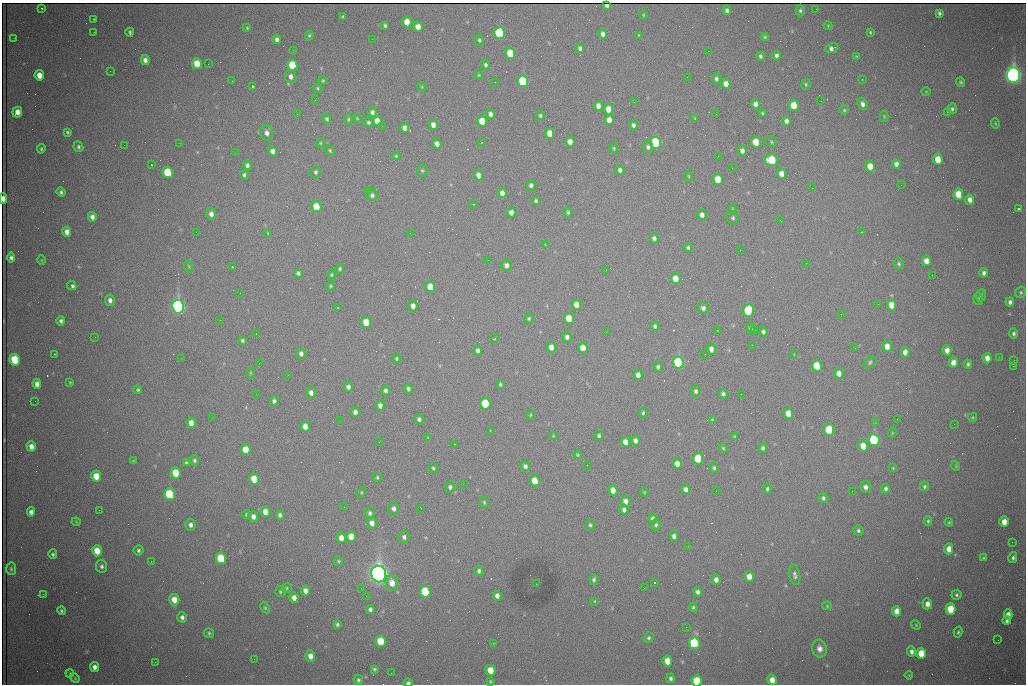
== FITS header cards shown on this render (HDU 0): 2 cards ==
NAXIS1  =                 1024 /fastest changing axis
NAXIS2  =                  682 /next to fastest changing axis

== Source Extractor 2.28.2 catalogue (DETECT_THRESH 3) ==
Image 1024 x 682 px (HDU 0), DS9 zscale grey, 1 PNG px = 1 image px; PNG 1028 x 686 px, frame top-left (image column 1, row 682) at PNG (2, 3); each listed source drawn as its Kron ellipse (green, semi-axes under 4 px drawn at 4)
Background 1960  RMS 26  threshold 79.1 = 3 sigma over >= 5 px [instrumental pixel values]
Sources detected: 424; all 424 listed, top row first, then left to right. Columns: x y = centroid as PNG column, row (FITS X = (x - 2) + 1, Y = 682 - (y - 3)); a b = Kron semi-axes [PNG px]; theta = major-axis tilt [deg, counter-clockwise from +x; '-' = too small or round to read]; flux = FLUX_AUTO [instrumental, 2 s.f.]
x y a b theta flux
607 5 4 4 - 5.0e+03
42 8 3 2 - 2.3e+03
816 9 2 2 - 7.6e+02
727 10 5 4 - 4.9e+03
800 10 6 4 89 3.6e+03
939 13 4 3 - 4.2e+03
643 15 4 3 - 1.5e+03
343 17 3 3 - 2.8e+03
94 19 3 2 - 4.6e+03
407 22 5 4 - 2.8e+04
385 26 4 3 - 3.3e+03
828 26 4 4 - 1.4e+03
418 27 5 4 - 1.6e+04
247 28 4 3 - 1.9e+03
94 32 3 2 - 1.4e+03
130 32 4 3 - 3.3e+03
870 32 4 3 - 2.2e+03
500 33 6 5 - 2.0e+05
603 34 5 4 - 7.1e+03
639 35 4 4 - 1.9e+03
309 36 5 3 - 2.8e+03
765 37 4 4 - 2.0e+03
14 38 2 2 - 1.3e+03
277 39 4 4 - 6.2e+03
372 39 2 2 - 1.0e+03
479 40 5 5 - 3.5e+03
580 48 5 4 - 4.8e+03
832 48 7 4 23 7.8e+03
293 50 2 2 - 9.3e+02
708 51 2 2 - 7.6e+02
510 53 6 5 - 6.5e+04
776 55 4 4 - 5.2e+03
760 56 4 3 - 3.7e+03
857 56 3 2 - 3.4e+03
145 60 5 4 - 8.8e+03
197 64 5 5 - 3.7e+04
208 64 2 2 - 2.7e+03
292 65 6 5 - 8.4e+04
486 65 5 4 - 3.6e+03
110 71 2 2 - 8.6e+02
39 75 5 4 - 2.0e+04
479 75 4 4 - 1.9e+03
1013 75 7 6 - 1.4e+06
291 76 6 5 - 7.6e+03
687 77 2 2 - 1.0e+03
716 79 6 4 -85 4.6e+03
862 79 3 2 - 4.1e+03
232 81 2 2 - 8.7e+02
323 81 4 3 - 2.2e+03
523 81 6 5 - 2.5e+05
495 82 2 2 - 9.1e+02
961 82 5 4 - 2.7e+03
726 84 5 4 - 1.4e+04
806 84 5 4 - 2.7e+03
252 86 3 3 - 9.1e+04
422 87 5 3 - 1.6e+03
318 88 5 4 - 2.4e+03
926 91 5 3 - 1.4e+03
315 100 3 2 - 1.3e+03
821 101 2 2 - 1.0e+03
634 102 2 2 - 9.8e+02
755 104 5 4 - 8.4e+03
862 104 6 5 - 7.4e+03
598 106 5 4 - 1.0e+04
794 106 5 5 - 4.0e+04
609 109 5 4 - 2.3e+04
952 109 5 4 - 3.7e+03
844 110 5 4 - 2.5e+03
17 112 5 4 - 1.5e+04
372 112 5 4 - 5.2e+03
947 112 2 2 - 3.3e+03
763 113 3 3 - 2.9e+03
297 114 2 2 - 2.6e+03
490 114 5 4 - 7.4e+03
716 114 2 2 - 8.3e+02
540 115 4 4 - 3.2e+03
884 116 5 4 - 2.1e+03
357 118 4 4 - 1.7e+03
327 119 5 4 - 3.6e+03
348 119 5 4 - 2.4e+03
695 119 4 3 - 1.5e+03
609 120 5 4 - 1.5e+04
377 121 5 4 - 1.9e+04
482 121 5 5 - 3.8e+04
786 121 5 4 - 7.5e+03
368 122 5 4 - 3.4e+03
995 123 5 4 - 2.1e+03
433 125 5 4 - 1.1e+04
633 125 5 4 - 5.8e+03
382 126 3 2 - 1.8e+03
404 128 5 4 - 9.4e+03
67 132 4 4 - 3.2e+03
267 133 8 6 -73 9.1e+03
550 133 5 4 - 2.2e+04
482 142 3 2 - 1.0e+03
570 142 5 4 - 1.5e+04
756 142 5 5 - 4.5e+04
771 142 6 4 -49 2.7e+03
179 143 2 2 - 3.9e+03
320 143 4 4 - 2.1e+03
656 143 6 5 - 2.3e+05
437 144 5 4 - 9.1e+03
124 145 2 2 - 1.6e+03
78 147 5 4 - 3.9e+03
648 147 6 5 - 4.7e+03
614 148 5 4 - 2.2e+03
41 149 5 3 - 2.7e+03
330 150 5 4 - 2.3e+03
273 151 5 4 - 9.7e+03
742 151 5 5 - 7.5e+03
235 153 3 2 - 1.3e+03
396 156 4 4 - 2.1e+03
718 156 2 2 - 8.2e+02
938 159 5 4 - 2.8e+04
771 160 7 6 - 8.6e+04
151 164 2 2 - 1.5e+03
896 164 4 4 - 8.8e+03
247 165 4 4 - 5.0e+03
870 166 5 5 - 2.4e+04
732 168 2 2 - 1.1e+03
620 170 5 4 - 5.6e+03
422 171 6 5 - 3.1e+03
168 172 6 5 - 8.6e+04
316 172 6 5 - 3.5e+03
781 174 5 4 - 1.5e+04
244 175 4 4 - 3.7e+03
479 175 5 4 - 1.2e+04
689 176 5 3 - 1.7e+03
718 179 5 5 - 4.1e+04
531 185 5 4 - 6.5e+03
901 185 3 2 - 1.7e+03
812 188 2 2 - 2.9e+03
368 190 2 2 - 8.3e+03
61 192 5 4 - 4.4e+03
502 193 5 4 - 1.1e+04
958 194 6 5 - 4.1e+04
372 195 6 5 - 5.1e+03
3 199 5 3 - 1.3e+04
970 200 5 4 - 9.9e+03
536 201 4 3 - 3.3e+03
474 204 3 2 - 2.4e+03
316 207 5 5 - 4.7e+04
1019 208 3 3 - 8.7e+03
732 209 5 3 - 1.7e+03
511 212 5 4 - 1.0e+04
568 212 5 4 - 3.3e+03
211 214 6 4 -79 8.8e+03
702 215 5 5 - 8.5e+03
92 217 5 4 - 8.0e+03
733 218 7 6 - 4.2e+03
780 220 3 2 - 2.3e+03
67 232 5 4 - 1.1e+04
196 232 2 2 - 7.1e+02
862 232 2 2 - 1.1e+03
268 233 4 3 - 1.8e+03
410 233 2 2 - 6.8e+02
654 238 5 4 - 5.8e+03
545 244 3 2 - 2.1e+03
688 248 4 4 - 3.5e+03
740 250 2 2 - 1.0e+03
11 258 5 4 - 5.7e+03
41 260 5 3 - 1.7e+03
488 260 3 2 - 2.1e+03
926 261 5 4 - 1.4e+04
806 263 3 2 - 1.3e+03
899 264 6 5 - 3.1e+03
506 265 6 5 - 7.6e+03
189 266 6 4 -87 2.3e+03
232 267 3 2 - 4.9e+03
340 269 4 4 - 3.0e+03
606 270 2 2 - 1.3e+03
298 273 4 4 - 4.1e+03
984 273 5 3 - 5.4e+03
331 275 4 3 - 2.4e+03
932 275 2 2 - 1.1e+03
676 279 5 5 - 3.1e+04
72 286 5 3 - 1.2e+04
331 286 5 4 - 2.5e+03
430 287 5 5 - 2.9e+04
1021 292 6 5 - 2.9e+03
240 293 2 2 - 9.1e+02
981 295 6 5 - 3.1e+03
978 299 6 5 - 2.6e+03
110 300 6 5 - 7.9e+03
1010 302 4 4 - 5.4e+03
878 304 2 2 - 1.2e+03
576 305 5 4 - 1.4e+04
892 305 5 4 - 2.4e+04
413 306 5 5 - 1.0e+04
178 307 7 6 - 9.5e+05
338 308 2 2 - 9.9e+02
703 308 5 5 - 6.3e+03
748 310 6 5 - 1.6e+05
841 314 3 2 - 2.7e+03
529 318 5 5 - 2.7e+03
569 318 5 5 - 3.9e+04
220 320 2 2 - 9.5e+02
61 321 4 4 - 4.7e+03
366 322 5 5 - 3.5e+04
655 326 5 4 - 4.0e+03
751 328 5 4 - 4.0e+03
717 330 2 2 - 9.5e+02
755 330 3 2 - 1.6e+03
606 332 2 2 - 8.0e+02
763 332 4 4 - 4.5e+03
1014 333 5 4 - 3.8e+03
256 334 2 2 - 8.2e+02
95 337 2 2 - 1.0e+03
567 337 5 4 - 6.4e+03
494 339 3 3 - 3.2e+03
243 341 4 3 - 3.6e+03
752 345 2 2 - 4.2e+03
887 346 5 5 - 1.6e+04
551 347 5 4 - 1.4e+04
583 348 5 4 - 2.4e+04
855 348 2 2 - 7.6e+02
711 349 6 5 - 1.0e+04
478 350 5 4 - 6.1e+03
947 350 5 4 - 1.2e+04
905 352 5 4 - 1.1e+04
55 354 2 2 - 1.4e+03
301 354 5 4 - 6.7e+03
705 354 2 2 - 8.6e+02
794 354 3 2 - 1.6e+03
999 357 2 2 - 8.8e+02
181 358 2 2 - 9.8e+02
396 358 4 4 - 2.4e+03
987 358 5 4 - 1.2e+04
15 360 6 5 - 8.6e+04
1014 360 2 2 - 2.4e+03
870 362 7 5 35 3.8e+03
953 362 5 4 - 1.2e+04
259 363 2 2 - 1.7e+03
678 363 6 5 - 4.5e+05
968 364 4 4 - 3.7e+03
817 366 6 5 - 7.4e+04
1013 366 2 2 - 2.2e+04
658 367 4 4 - 4.1e+03
250 373 6 4 -89 1.9e+03
839 373 5 5 - 1.1e+04
288 375 3 2 - 1.6e+03
638 375 5 4 - 9.5e+03
70 382 4 3 - 1.9e+03
37 384 5 4 - 9.5e+03
500 384 4 3 - 2.7e+03
348 387 5 4 - 6.6e+03
408 389 5 4 - 4.9e+03
138 390 4 3 - 2.9e+03
386 391 4 4 - 6.7e+03
696 391 5 4 - 4.5e+03
311 393 5 5 - 8.1e+03
256 394 3 2 - 1.8e+03
723 394 4 4 - 4.4e+03
741 394 2 2 - 1.0e+03
35 401 2 2 - 1.4e+03
274 401 4 4 - 5.4e+03
485 404 6 5 - 1.0e+05
380 406 5 4 - 8.4e+03
355 412 5 4 - 9.2e+03
643 413 4 3 - 2.9e+03
788 413 5 5 - 2.6e+04
530 415 4 3 - 1.6e+03
212 417 2 2 - 8.2e+02
973 417 4 3 - 2.0e+03
419 419 5 4 - 5.9e+03
897 419 2 2 - 1.0e+03
712 420 4 4 - 2.1e+03
339 421 2 2 - 1.2e+03
191 423 5 4 - 1.5e+04
875 423 3 3 - 2.2e+03
954 424 2 2 - 9.5e+03
305 426 5 4 - 1.4e+04
490 430 2 2 - 1.2e+03
829 430 6 5 - 9.3e+04
892 433 5 3 - 1.5e+03
553 436 4 4 - 1.6e+03
599 436 4 4 - 4.1e+03
734 436 4 4 - 1.8e+03
428 438 4 4 - 1.6e+03
874 440 6 5 - 3.5e+05
635 441 5 4 - 7.3e+03
379 442 2 2 - 1.0e+03
626 442 5 4 - 1.6e+04
455 444 2 2 - 1.2e+03
31 446 5 4 - 1.2e+04
863 446 5 5 - 2.7e+04
723 448 5 4 - 2.5e+03
763 448 5 4 - 4.2e+03
246 450 5 5 - 3.4e+04
578 455 4 4 - 2.4e+03
698 459 6 5 - 1.1e+05
194 460 5 4 - 3.7e+03
133 461 4 3 - 2.0e+03
186 463 4 3 - 3.3e+03
677 463 5 4 - 1.4e+04
587 465 2 2 - 5.3e+03
525 466 5 4 - 5.6e+03
956 466 5 3 - 1.5e+03
433 468 5 4 - 2.9e+03
714 468 5 4 - 3.4e+03
893 468 4 3 - 1.4e+03
175 473 5 5 - 5.3e+04
96 476 5 5 - 3.3e+04
377 477 4 3 - 2.5e+03
254 479 5 5 - 4.5e+04
535 481 5 5 - 3.3e+04
463 484 2 2 - 1.2e+03
925 486 5 4 - 3.1e+03
450 487 5 5 - 4.4e+03
866 487 6 5 - 7.6e+03
686 489 5 4 - 8.5e+03
767 489 5 4 - 3.5e+03
886 489 5 4 - 4.6e+03
613 490 5 4 - 1.6e+04
716 491 2 2 - 2.3e+03
852 491 3 2 - 1.4e+03
361 492 5 4 - 2.3e+03
644 492 5 3 - 1.7e+03
170 494 6 5 - 2.3e+05
823 498 5 5 - 4.1e+03
625 501 5 5 - 9.4e+03
484 502 6 4 -75 2.6e+03
344 507 2 2 - 3.9e+03
421 508 2 2 - 7.9e+02
393 509 6 5 - 6.2e+03
99 510 2 2 - 9.1e+02
624 510 5 4 - 5.9e+03
31 512 4 4 - 6.9e+03
265 512 5 5 - 1.9e+04
370 513 6 5 - 5.0e+03
246 515 4 4 - 2.7e+03
280 515 4 4 - 5.3e+03
253 516 5 4 - 8.9e+03
652 519 5 4 - 6.7e+03
928 521 4 4 - 2.6e+03
76 522 4 4 - 1.7e+03
949 522 4 4 - 1.8e+03
1004 522 5 4 - 2.1e+04
372 523 5 5 - 1.1e+04
191 525 6 5 - 7.1e+03
590 525 5 4 - 3.2e+03
656 525 5 5 - 3.7e+03
858 530 6 5 - 4.2e+03
674 536 5 4 - 6.7e+03
351 537 5 4 - 2.4e+04
404 537 6 5 - 5.0e+03
341 538 5 4 - 1.5e+04
1012 542 2 2 - 1.0e+03
688 546 2 2 - 7.9e+02
949 549 5 4 - 1.9e+04
138 550 5 5 - 4.0e+03
97 551 5 5 - 3.2e+04
53 554 5 4 - 3.6e+03
221 558 6 5 - 9.6e+04
984 558 3 3 - 2.7e+03
1013 558 5 4 - 4.4e+03
151 561 2 2 - 9.2e+02
338 561 5 4 - 2.5e+03
101 566 6 6 - 5.2e+03
11 569 6 5 - 3.7e+03
479 571 5 4 - 4.7e+03
379 574 8 7 - 1.8e+06
795 575 10 5 -79 6.3e+03
749 577 5 4 - 2.2e+04
594 580 5 4 - 4.2e+03
716 580 5 4 - 8.1e+03
392 583 8 6 -79 2.1e+04
654 583 3 3 - 1.0e+05
536 584 2 2 - 1.1e+03
287 588 5 4 - 2.2e+03
361 588 2 2 - 9.0e+02
644 588 2 2 - 1.1e+03
305 591 5 4 - 1.0e+04
280 592 5 5 - 2.8e+03
425 592 6 5 - 1.3e+05
697 592 5 4 - 5.7e+03
43 594 2 2 - 1.0e+04
956 595 5 5 - 3.5e+03
366 596 2 2 - 9.8e+02
497 596 5 4 - 8.4e+03
294 598 5 4 - 1.1e+04
174 600 6 5 - 2.2e+04
594 601 4 3 - 1.9e+03
927 604 5 4 - 1.1e+04
827 606 4 4 - 1.9e+03
693 607 5 3 - 2.7e+03
265 608 6 4 -62 2.4e+03
950 609 5 5 - 6.3e+04
370 610 4 4 - 5.1e+03
61 611 4 4 - 3.4e+03
897 611 5 4 - 1.7e+04
1008 615 5 4 - 1.3e+04
182 617 5 4 - 6.2e+03
1007 621 4 3 - 4.5e+03
337 624 4 3 - 3.4e+03
916 625 5 4 - 1.9e+03
686 627 2 2 - 1.1e+03
958 632 5 3 - 2.9e+03
209 633 5 4 - 2.9e+03
649 638 5 5 - 3.5e+03
998 640 2 2 - 1.3e+03
381 641 6 5 - 6.8e+04
494 643 3 2 - 2.7e+03
694 643 6 5 - 3.3e+05
820 649 9 7 -76 1.2e+04
911 651 5 4 - 6.8e+03
921 653 5 5 - 4.0e+04
310 656 6 5 - 1.3e+04
254 659 2 2 - 5.7e+03
667 661 5 5 - 2.5e+04
155 662 2 2 - 9.7e+02
94 667 5 4 - 9.3e+03
374 669 4 3 - 3.1e+03
490 670 5 5 - 3.3e+04
70 673 4 3 - 1.6e+03
391 673 2 2 - 7.8e+02
909 675 4 3 - 1.4e+03
75 678 5 4 - 2.0e+03
671 678 5 4 - 4.7e+03
358 680 5 4 - 4.0e+03
772 680 5 4 - 1.6e+04
697 681 5 5 - 8.6e+04
490 682 4 3 - 2.3e+03
408 683 4 4 - 5.3e+03
At the frame edge (FLAGS 8, measured only in part): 3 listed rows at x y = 3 199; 697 681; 408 683

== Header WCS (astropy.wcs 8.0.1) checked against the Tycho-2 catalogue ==
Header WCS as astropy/WCSLIB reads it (CRVAL/CRPIX/CD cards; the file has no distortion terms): RA---TAN/DEC--TAN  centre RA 06:56:18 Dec +31:26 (104.07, +31.43 deg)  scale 1.44 arcsec/px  FOV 24.5' x 16.3'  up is -93 deg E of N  parity flipped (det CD > 0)
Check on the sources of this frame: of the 60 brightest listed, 12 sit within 2.2 arcsec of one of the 16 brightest Tycho-2 stars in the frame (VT <= 13.07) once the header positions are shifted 0.83 arcsec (0.51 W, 0.65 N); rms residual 1.13 arcsec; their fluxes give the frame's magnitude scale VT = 24.94 - 2.5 log10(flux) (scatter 0.13 mag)
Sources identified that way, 12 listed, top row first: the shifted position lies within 2.2 arcsec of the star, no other Tycho-2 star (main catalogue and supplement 1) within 4.4 arcsec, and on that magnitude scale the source's flux lands within +1.5 / -3 mag of the star's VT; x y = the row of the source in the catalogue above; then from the Tycho-2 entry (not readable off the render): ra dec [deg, ICRS J2000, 3 dp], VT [Tycho-2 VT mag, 2 dp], TYC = Tycho-2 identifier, HIP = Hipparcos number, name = IAU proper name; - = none
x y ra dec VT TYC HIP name
523 81 103.952 +31.434 11.53 2437-424-1 - -
656 143 103.978 +31.488 11.51 2437-421-1 - -
771 160 103.984 +31.534 11.82 2437-428-1 - -
168 172 104.002 +31.294 13.07 2437-1012-1 - -
178 307 104.065 +31.301 9.89 2437-425-1 - -
748 310 104.055 +31.528 12.03 2437-1294-1 - -
678 363 104.081 +31.501 10.83 2437-37-1 - -
874 440 104.112 +31.580 11.47 2437-71-1 - -
170 494 104.152 +31.301 11.67 2437-646-1 - -
379 574 104.185 +31.385 8.52 2437-370-1 33393 -
425 592 104.192 +31.404 11.68 2437-91-1 - -
694 643 104.211 +31.512 11.03 2437-937-1 - -